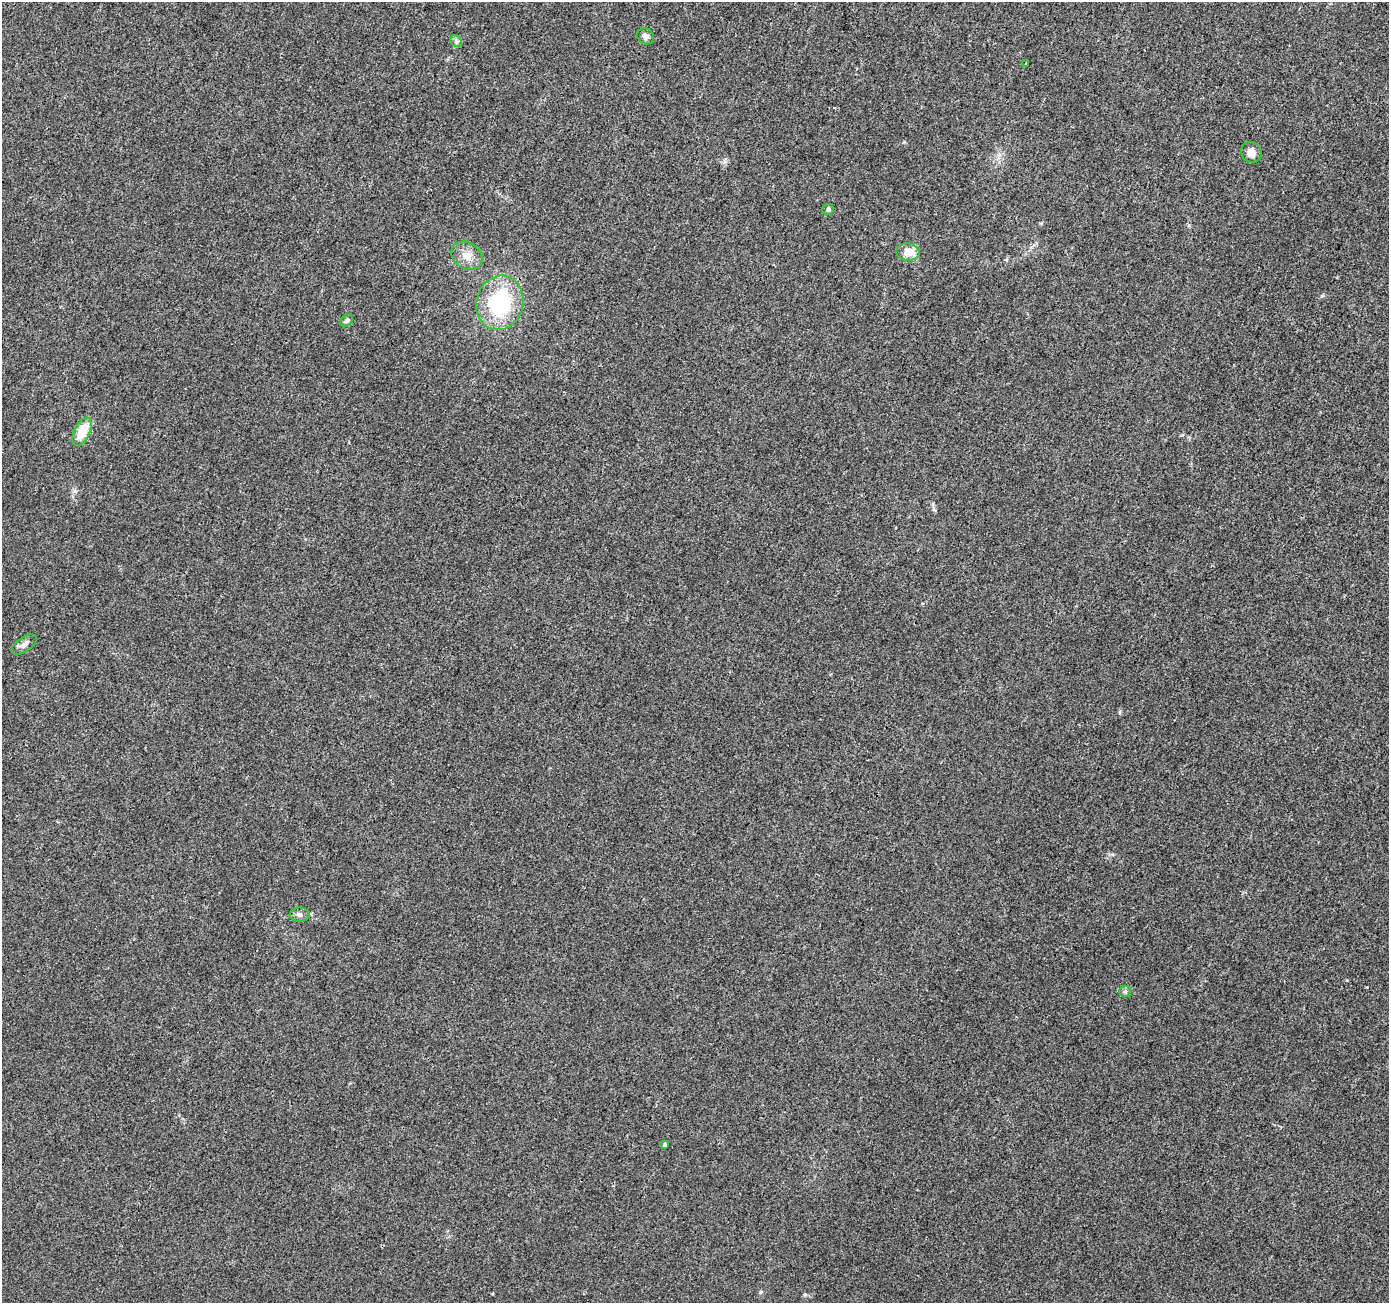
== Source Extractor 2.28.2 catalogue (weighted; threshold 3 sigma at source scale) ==
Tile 10 of 4 x 4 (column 2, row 3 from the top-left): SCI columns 1389-2775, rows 1512-2812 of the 5559 x 5690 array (HDU 1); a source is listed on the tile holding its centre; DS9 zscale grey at full resolution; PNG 1391 x 1305 px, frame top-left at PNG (2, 2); each listed source drawn as its Kron ellipse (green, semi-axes under 4 px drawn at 4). Shown black and unused: <1% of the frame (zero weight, under 3 of 4 exposures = <1% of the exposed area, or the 3 px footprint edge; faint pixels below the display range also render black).
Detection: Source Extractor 2.28.2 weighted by HDU 2 'WHT'; one run over the whole footprint, this tile lists its part. Background 0.00725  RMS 0.0028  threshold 0.0125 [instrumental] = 3 sigma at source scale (4.5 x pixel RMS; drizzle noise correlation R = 1.50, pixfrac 1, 0.0396/0.0396 arcsec/px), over >= 5 px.
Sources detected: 14; all 14 listed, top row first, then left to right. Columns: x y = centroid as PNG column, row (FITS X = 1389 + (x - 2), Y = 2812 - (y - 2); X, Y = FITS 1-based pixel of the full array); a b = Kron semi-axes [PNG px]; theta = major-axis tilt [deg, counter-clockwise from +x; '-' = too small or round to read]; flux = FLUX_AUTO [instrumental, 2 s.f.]
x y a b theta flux
646 36 9 7 -39 1.1
456 41 7 5 -48 0.61
1026 64 3 3 - 1.5
1251 152 11 10 - 1.8
828 209 5 5 - 0.74
908 252 12 8 -8 3.5
467 256 16 13 -32 3.2
500 303 27 23 75 23
347 320 7 5 44 0.73
82 432 15 8 64 7
24 645 14 7 34 1.4
300 915 10 7 -1 0.97
1125 991 6 5 - 0.58
664 1144 4 4 - 0.53
Unlisted compact peaks at least as high as the median listed source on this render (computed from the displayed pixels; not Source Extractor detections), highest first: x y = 805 1294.